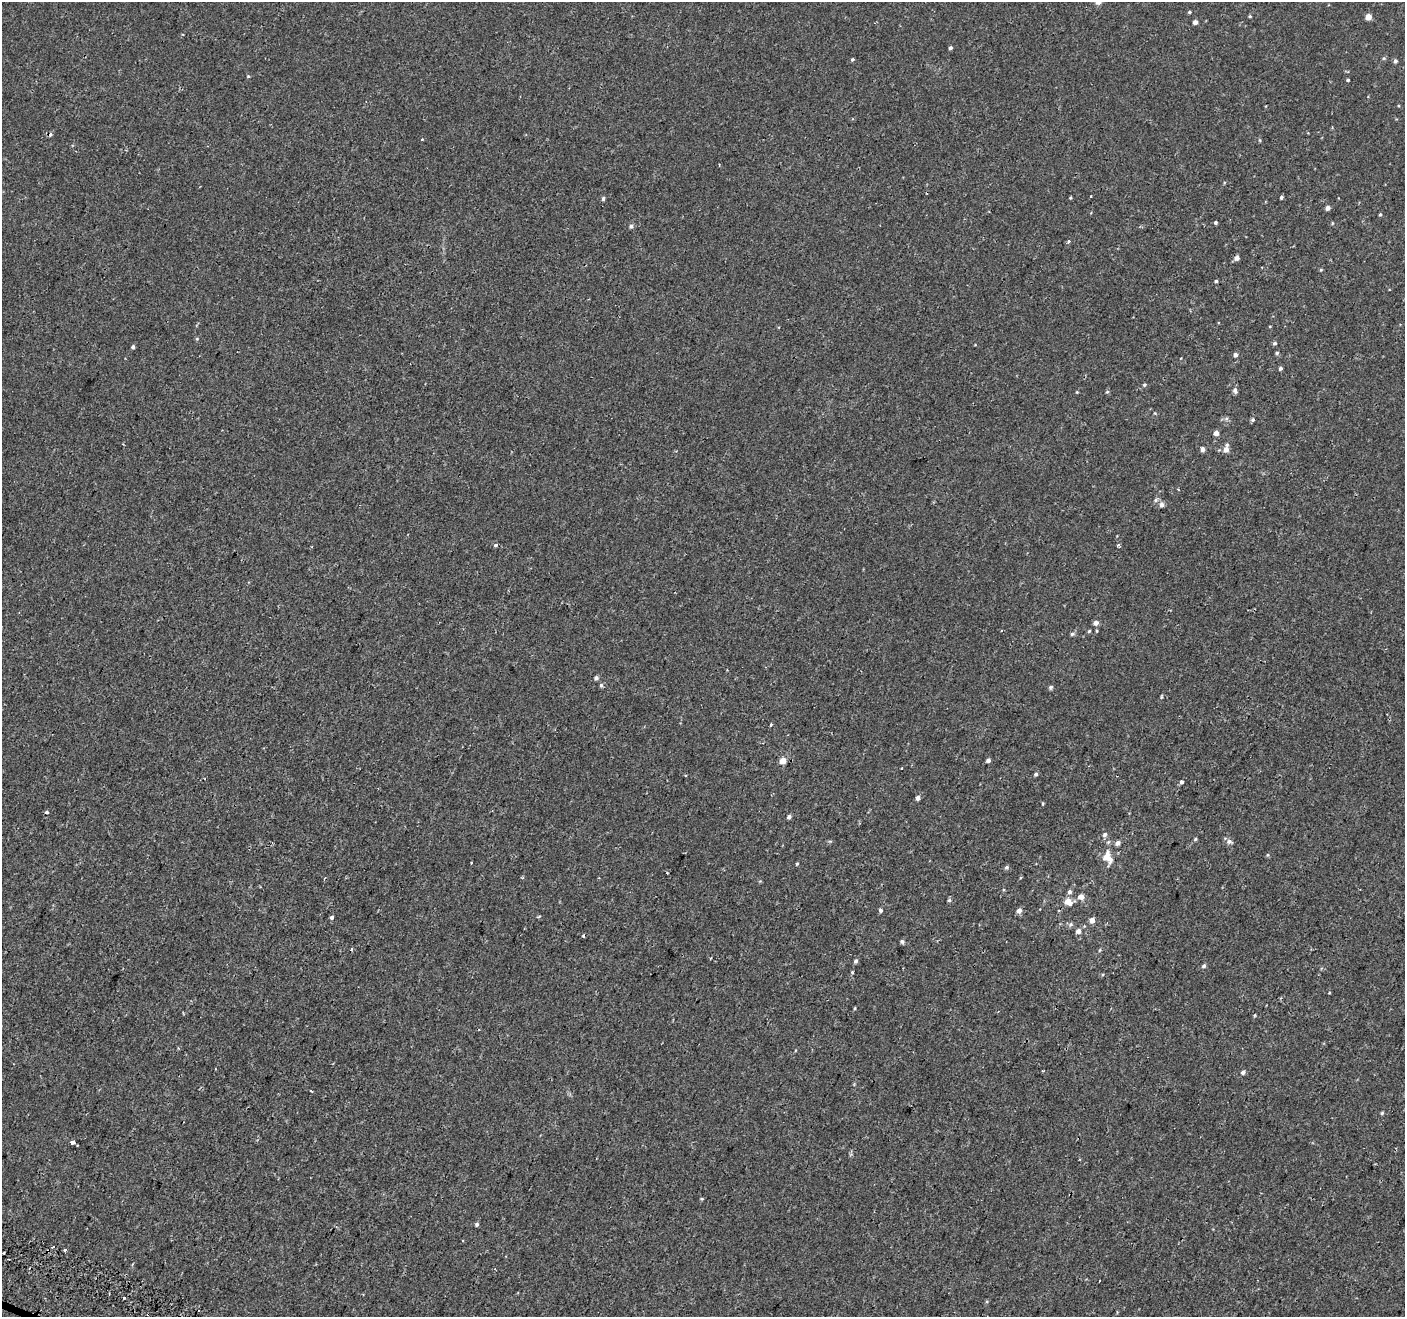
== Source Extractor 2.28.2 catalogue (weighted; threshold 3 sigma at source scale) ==
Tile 7 of 4 x 4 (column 3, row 2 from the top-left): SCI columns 2862-4264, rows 2887-4201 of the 5713 x 5842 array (HDU 1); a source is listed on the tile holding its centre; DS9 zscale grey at full resolution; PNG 1407 x 1319 px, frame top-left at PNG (2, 2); no overlay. Shown black and unused: <1% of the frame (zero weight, under 2 of 3 exposures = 3% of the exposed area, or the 3 px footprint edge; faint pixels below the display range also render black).
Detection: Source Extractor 2.28.2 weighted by HDU 2 'WHT'; one run over the whole footprint, this tile lists its part. Background -4.00e-04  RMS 0.0031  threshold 0.0139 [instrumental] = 3 sigma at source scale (4.5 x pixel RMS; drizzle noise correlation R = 1.50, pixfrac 1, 0.0396/0.0396 arcsec/px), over >= 5 px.
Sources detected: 110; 7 cosmic-ray / hot-pixel residue — not listed; the other 103 listed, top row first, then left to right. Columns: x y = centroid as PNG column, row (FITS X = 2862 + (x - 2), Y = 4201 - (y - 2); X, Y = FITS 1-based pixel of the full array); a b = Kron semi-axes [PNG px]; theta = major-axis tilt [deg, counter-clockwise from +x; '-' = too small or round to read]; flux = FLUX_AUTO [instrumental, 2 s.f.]
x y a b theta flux
1098 2 5 5 - 1.9
1189 12 4 4 - 0.36
1250 16 4 3 - 0.38
1368 17 4 4 - 3.9
1195 22 4 4 - 1.6
950 48 4 4 - 0.53
1384 58 6 4 43 0.4
852 59 4 4 - 0.44
1395 61 5 4 - 0.78
248 76 4 4 - 0.37
1348 80 3 3 - 0.45
422 139 3 3 - 0.27
1260 140 5 3 - 0.32
1070 197 4 3 - 0.3
1281 197 4 3 - 0.61
603 199 4 4 - 0.67
1328 208 4 4 - 1.4
1380 214 4 3 - 0.36
1216 222 3 3 - 0.49
1332 223 5 3 - 0.28
631 226 5 5 - 0.82
1069 241 4 3 - 0.76
1237 258 5 4 - 1.4
1321 270 4 4 - 0.31
1216 281 4 3 - 0.43
1270 326 4 3 - 0.22
197 339 5 3 - 0.29
1275 343 5 5 - 0.58
133 347 4 4 - 0.63
1277 353 4 4 - 0.45
1235 355 5 5 - 0.96
1280 368 4 4 - 0.66
1144 385 5 4 - 0.46
1235 390 8 6 -75 0.89
1077 392 4 3 - 0.25
1107 392 5 4 - 0.38
1155 413 5 4 - 0.31
1226 418 7 5 43 0.61
1253 420 5 5 - 0.56
1216 433 4 4 - 1.9
1202 449 5 4 - 1.2
1226 449 7 6 - 2.1
1178 489 3 2 - 0.26
1156 500 6 5 - 0.67
1162 505 6 6 - 1.1
496 545 5 4 - 0.7
1118 545 5 4 - 0.43
1096 623 5 5 - 1.6
1089 631 4 4 - 0.35
1097 631 4 3 - 0.28
1072 634 6 5 - 0.6
596 678 4 4 - 0.92
601 685 6 4 -75 0.56
1051 687 5 5 - 0.59
1161 697 4 4 - 0.3
771 725 4 3 - 0.36
988 760 5 4 - 0.92
783 761 5 4 - 4.1
1036 774 5 4 - 0.61
686 775 3 2 - 0.48
1182 782 4 4 - 1.1
918 798 4 4 - 1.2
1042 803 5 3 - 0.26
47 812 4 4 - 0.5
789 817 5 4 - 0.84
1105 834 6 6 - 0.84
1195 839 4 4 - 0.4
1229 842 9 6 -18 0.94
1117 843 6 5 - 1.1
1268 855 5 4 - 0.32
1108 857 21 13 -76 4.7
471 862 2 2 - 0.25
797 864 4 3 - 0.32
1007 867 6 5 - 0.64
1069 892 6 5 - 0.9
1081 897 5 5 - 2.6
949 900 5 4 - 0.56
1068 901 6 5 - 3.6
880 910 5 5 - 0.58
1019 911 6 5 - 1.4
331 917 4 3 - 2.5
1092 920 6 5 - 1.5
1070 924 7 6 - 0.72
1078 931 5 5 - 1.5
902 941 6 5 - 0.63
351 949 4 3 - 0.31
1100 950 5 4 - 0.37
711 958 4 2 - 0.26
856 961 6 5 - 0.7
1204 966 6 5 - 0.64
852 972 4 3 - 0.31
1329 993 4 2 - 0.23
855 1008 5 3 - 0.27
1255 1015 4 4 - 0.29
1243 1072 5 5 - 0.83
311 1091 3 2 - 0.39
1382 1113 4 4 - 0.41
73 1142 4 3 - 2.5
702 1199 5 4 - 0.32
477 1224 5 4 - 0.59
53 1247 3 3 - 2.3
65 1250 3 3 - 2.4
124 1298 3 3 - 0.71
Isophote crosses this tile's border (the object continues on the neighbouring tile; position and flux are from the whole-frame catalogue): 1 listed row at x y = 1098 2